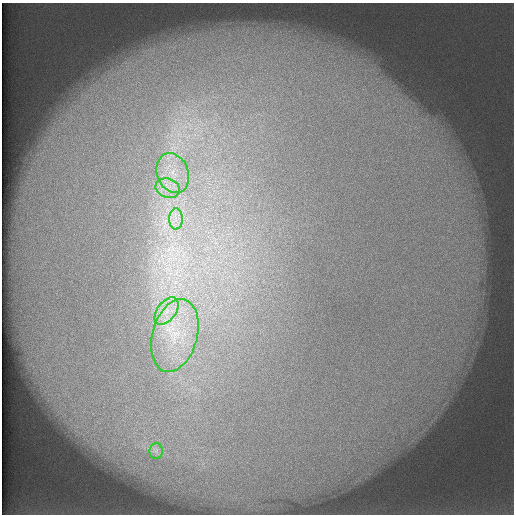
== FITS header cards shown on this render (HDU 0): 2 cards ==
NAXIS1  =                  512 /
NAXIS2  =                  512 /

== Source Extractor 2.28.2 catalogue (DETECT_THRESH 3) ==
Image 512 x 512 px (HDU 0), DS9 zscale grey, 1 PNG px = 1 image px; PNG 516 x 516 px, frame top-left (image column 1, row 512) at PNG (2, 3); each listed source drawn as its Kron ellipse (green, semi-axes under 4 px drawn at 4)
Background 114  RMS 5.3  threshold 16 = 3 sigma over >= 5 px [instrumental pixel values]
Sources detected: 6; all 6 listed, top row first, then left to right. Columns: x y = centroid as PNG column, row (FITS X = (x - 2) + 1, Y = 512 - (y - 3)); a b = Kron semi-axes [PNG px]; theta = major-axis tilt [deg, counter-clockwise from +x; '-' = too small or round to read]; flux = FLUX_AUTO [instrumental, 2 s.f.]
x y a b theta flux
173 173 20 15 -69 11000
168 188 12 9 -19 4300
176 219 11 6 90 2700
166 311 16 9 53 5400
175 335 37 22 75 27000
156 451 8 6 88 1400